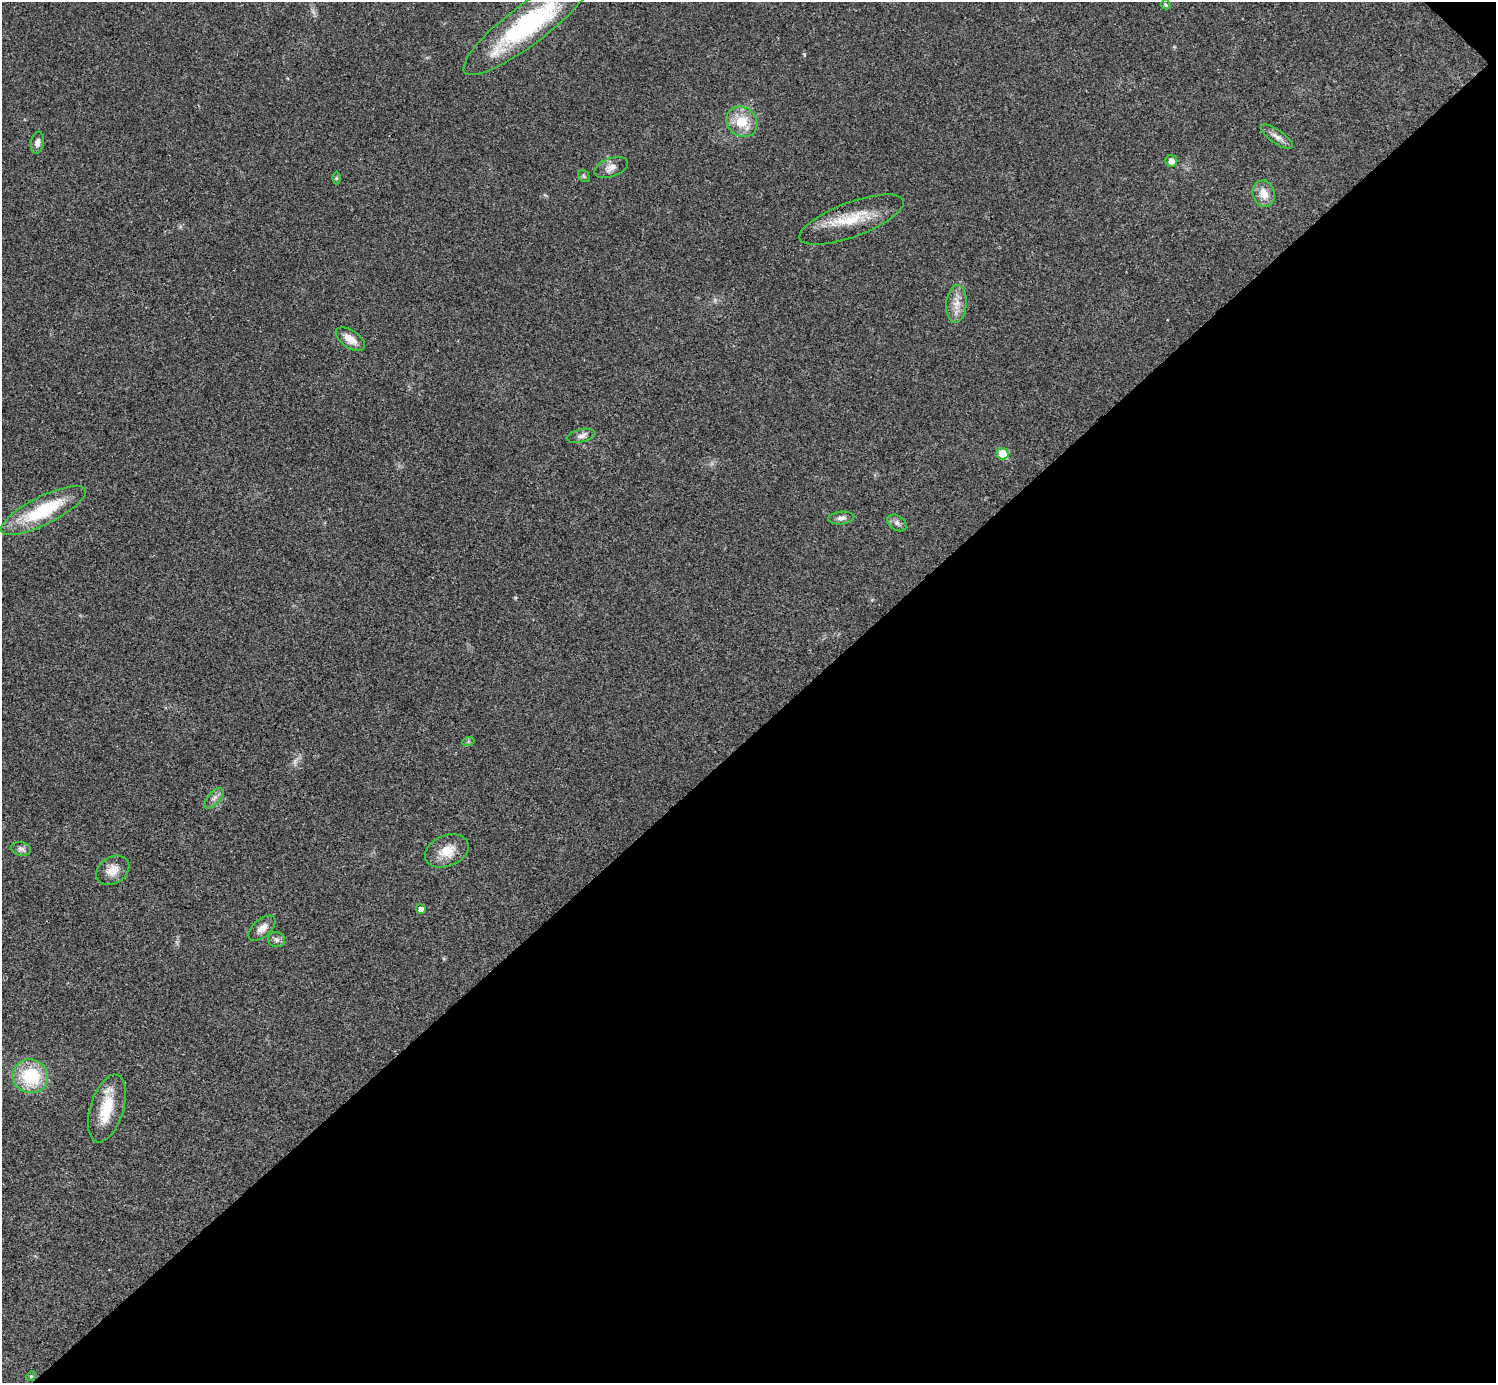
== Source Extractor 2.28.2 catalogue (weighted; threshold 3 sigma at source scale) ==
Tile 12 of 4 x 4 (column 4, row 3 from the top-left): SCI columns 4487-5980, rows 1682-3062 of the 5983 x 5983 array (HDU 1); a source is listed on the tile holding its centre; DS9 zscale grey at full resolution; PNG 1498 x 1385 px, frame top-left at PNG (2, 2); each listed source drawn as its Kron ellipse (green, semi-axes under 4 px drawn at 4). Shown black and unused: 47% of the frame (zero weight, under 3 of 4 exposures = <1% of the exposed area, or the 3 px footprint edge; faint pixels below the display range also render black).
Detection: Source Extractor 2.28.2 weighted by HDU 2 'WHT'; one run over the whole footprint, this tile lists its part. Background 0.0192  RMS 0.004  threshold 0.0179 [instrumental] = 3 sigma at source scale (4.5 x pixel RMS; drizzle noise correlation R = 1.50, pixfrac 1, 0.05/0.05 arcsec/px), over >= 5 px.
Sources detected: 29; all 29 listed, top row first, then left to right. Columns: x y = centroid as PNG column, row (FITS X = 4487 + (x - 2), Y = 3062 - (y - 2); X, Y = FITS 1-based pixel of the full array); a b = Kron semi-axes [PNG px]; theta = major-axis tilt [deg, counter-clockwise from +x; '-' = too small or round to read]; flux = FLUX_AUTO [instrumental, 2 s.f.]
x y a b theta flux
1166 5 5 4 - 0.61
527 25 78 20 37 53
742 122 16 14 -40 9.8
1277 137 19 6 -34 2.5
37 143 11 6 80 1.9
1171 161 6 5 - 2.3
611 167 17 9 20 2.9
584 176 6 5 - 0.6
336 178 6 4 -90 0.52
1264 194 13 11 -72 4.6
851 220 55 17 20 15
956 304 19 10 84 4.4
350 339 17 8 -35 4.5
581 436 14 6 13 1.9
1003 454 6 5 - 9.5
43 510 47 14 27 26
841 518 13 6 6 1.7
897 523 10 7 -35 1.5
468 742 6 4 19 0.59
214 798 12 6 50 1.7
21 849 10 7 -12 1.5
447 851 23 15 22 7.1
113 870 18 13 33 4.7
421 909 5 4 - 1.8
262 928 16 8 41 3.2
276 940 8 7 - 1.3
30 1076 18 17 - 22
107 1108 35 16 73 13
31 1376 5 4 - 0.47
Isophote crosses this tile's border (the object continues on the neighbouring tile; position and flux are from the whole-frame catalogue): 1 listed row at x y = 527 25